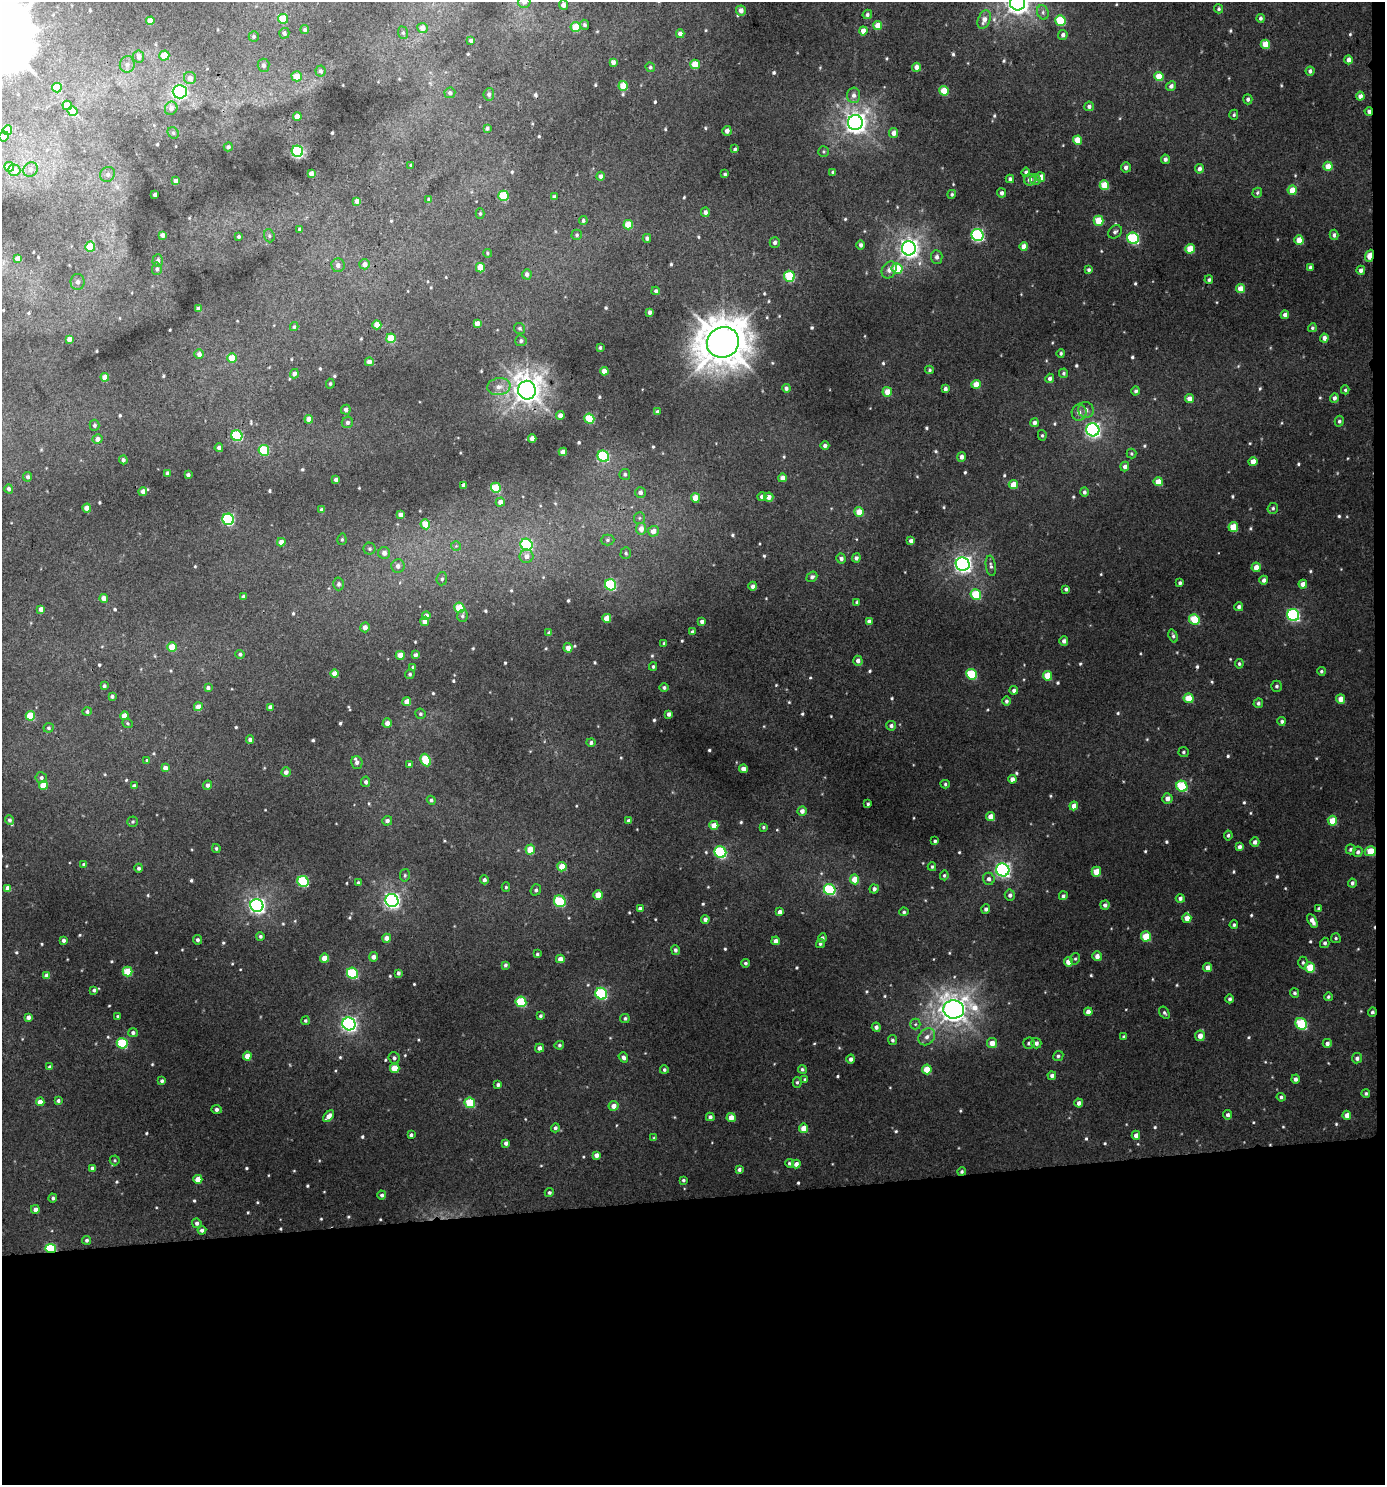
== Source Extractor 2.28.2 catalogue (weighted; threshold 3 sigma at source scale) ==
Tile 9 of 3 x 3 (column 3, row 3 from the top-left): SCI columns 2771-4153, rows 5-1487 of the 4199 x 4457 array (HDU 1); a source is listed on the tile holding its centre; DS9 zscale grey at full resolution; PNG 1387 x 1487 px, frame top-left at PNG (2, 2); each listed source drawn as its Kron ellipse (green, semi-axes under 4 px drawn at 4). Shown black and unused: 20% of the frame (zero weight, under 3 of 4 exposures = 1% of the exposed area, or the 3 px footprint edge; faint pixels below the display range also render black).
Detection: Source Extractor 2.28.2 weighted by HDU 2 'WHT'; one run over the whole footprint, this tile lists its part. Background 0.0318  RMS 0.0073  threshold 0.0331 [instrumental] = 3 sigma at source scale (4.5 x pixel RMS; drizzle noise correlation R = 1.50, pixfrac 1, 0.0396/0.0396 arcsec/px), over >= 5 px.
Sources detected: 712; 2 cosmic-ray / hot-pixel residue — neither listed nor drawn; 1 inside a brighter listed object's ellipse — not listed separately; of the other 709, all 500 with FLUX_AUTO >= 1.07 (the completeness limit of this list) listed and drawn (209 fainter detections not listed), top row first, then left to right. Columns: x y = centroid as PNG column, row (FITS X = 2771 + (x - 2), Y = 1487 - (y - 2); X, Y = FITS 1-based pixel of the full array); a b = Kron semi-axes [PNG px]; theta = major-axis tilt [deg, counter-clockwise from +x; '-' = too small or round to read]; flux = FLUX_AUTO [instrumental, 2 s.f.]
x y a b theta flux
524 2 6 6 - 3.9
1017 3 7 7 - 600
563 5 5 4 - 4.1
1219 9 4 4 - 1.4
741 11 5 5 - 4.4
1043 12 7 5 -71 2.2
867 14 5 4 - 1.7
1260 18 4 4 - 1.9
283 19 5 4 - 19
984 20 9 6 69 5
1060 20 5 5 - 33
150 21 4 4 - 9
584 25 5 4 - 1.6
878 26 4 4 - 9.1
575 27 5 5 - 14
422 28 5 5 - 5.7
305 30 4 4 - 1.8
863 31 4 4 - 5.6
284 33 5 5 - 2.1
403 33 6 5 - 1.2
680 34 4 4 - 4.7
1063 35 5 4 - 2.9
254 36 5 5 - 1.3
471 41 4 3 - 2.6
1265 44 5 4 - 11
164 55 5 5 - 10
139 56 6 5 - 4.1
1348 60 4 4 - 4.2
613 62 4 4 - 3.5
127 64 8 7 - 3.1
695 64 5 4 - 13
264 65 6 6 - 2.4
650 67 5 4 - 1.4
916 67 4 4 - 4.4
320 71 5 5 - 2
1310 71 4 4 - 2.2
297 76 5 5 - 8.7
1159 77 4 4 - 14
190 78 6 6 - 4.3
623 86 5 4 - 17
1171 86 5 4 - 2.9
57 88 5 5 - 22
944 91 4 4 - 16
180 92 7 7 - 170
450 93 5 5 - 2.1
489 94 6 5 - 2
854 95 7 6 - 3.2
1360 96 4 4 - 3.9
1248 99 5 4 - 1.9
67 105 5 4 - 17
1089 106 5 4 - 2.5
171 108 7 6 - 3.9
73 111 5 4 - 15
1369 111 4 4 - 2.4
1234 115 5 4 - 1.1
297 117 4 4 - 6.4
855 123 7 7 - 550
487 128 4 4 - 1.5
7 130 5 4 - 17
727 131 5 4 - 3.8
173 133 6 5 - 1.2
894 133 5 4 - 5
4 137 5 5 - 2.9
1077 140 4 4 - 11
228 147 4 4 - 1.7
735 149 4 4 - 1.2
297 151 6 5 - 86
823 152 5 5 - 1.1
1165 159 4 4 - 2.5
411 165 3 3 - 1.2
1328 166 4 4 - 9
9 167 5 5 - 12
1126 167 5 4 - 2.7
30 169 7 7 - 2.7
1199 169 5 4 - 2.7
14 170 6 6 - 5.4
833 172 4 3 - 1.4
1026 172 4 4 - 2.3
311 173 4 4 - 3.7
108 174 8 7 - 2.3
725 174 4 3 - 1.2
600 176 4 4 - 2.7
1041 177 5 4 - 6.7
1010 179 4 3 - 1.8
1035 179 5 5 - 2.6
1030 180 6 5 - 3.9
176 181 4 4 - 4.8
1104 185 5 5 - 19
1292 190 4 4 - 13
1002 193 4 4 - 2.6
1257 193 5 4 - 1.4
952 194 4 4 - 1.4
155 195 4 4 - 3
504 196 5 5 - 30
554 197 4 4 - 3.1
429 199 4 4 - 1.7
357 201 4 4 - 4.3
705 212 4 4 - 3.1
480 214 5 4 - 1.2
583 220 4 4 - 1.5
1098 221 5 5 - 17
628 225 5 4 - 15
299 229 4 3 - 1.3
1115 232 7 6 - 1.9
163 235 4 4 - 3.4
577 235 5 5 - 1.3
977 235 6 6 - 110
1334 235 5 4 - 2.3
239 236 3 3 - 1.2
269 236 7 5 -69 1.4
647 238 4 4 - 2.4
1133 238 6 5 - 71
1299 240 4 4 - 10
775 242 5 5 - 2.3
861 245 5 4 - 2.2
1024 246 4 4 - 6.2
90 247 5 5 - 21
909 248 7 7 - 410
1190 249 5 4 - 15
487 253 4 4 - 1.1
1370 256 6 4 69 14
937 257 7 5 -87 2.9
18 258 4 4 - 5.1
158 260 6 5 - 2.1
365 264 5 5 - 4
338 265 7 7 - 3.5
1310 267 4 3 - 1.7
480 268 5 4 - 12
897 268 5 5 - 20
157 269 6 5 - 1.9
889 270 9 7 59 4
1089 270 4 4 - 1.7
1361 270 4 4 - 3
527 274 5 5 - 2.6
789 276 5 5 - 33
1209 280 4 4 - 1.6
78 282 8 7 - 3.3
1240 289 4 4 - 9.8
656 291 4 4 - 1.4
198 309 4 4 - 3.7
650 312 4 3 - 2.6
1285 315 4 4 - 3.3
477 323 4 4 - 6.8
377 325 4 4 - 8.4
294 327 4 3 - 1.1
1312 328 4 4 - 1.2
520 329 6 5 - 1.4
391 338 5 4 - 18
1324 338 4 4 - 3.6
69 339 4 4 - 5.1
521 341 5 5 - 1.9
723 342 16 15 - 2200
600 347 3 3 - 1.5
1061 353 4 4 - 1.2
199 354 5 4 - 4.2
232 358 5 4 - 13
369 362 4 4 - 3.9
930 370 4 4 - 1.2
604 371 4 4 - 6.1
1063 373 5 4 - 1.5
294 374 5 4 - 3.7
105 377 4 4 - 7.2
1050 378 5 4 - 2.5
330 384 5 4 - 1.1
976 384 4 4 - 11
499 387 11 8 7 5.9
786 388 4 4 - 2.2
945 389 4 3 - 2.6
527 390 9 9 - 870
1345 390 4 4 - 1.1
1136 391 4 4 - 2.1
887 392 5 4 - 9.6
1334 398 5 4 - 2.9
1189 399 4 4 - 6
346 410 5 4 - 2.7
1086 410 8 7 - 3.6
657 412 4 4 - 2.6
1079 413 8 7 - 3.9
560 415 4 4 - 5.1
309 419 4 4 - 5
589 419 5 5 - 29
1339 421 5 4 - 1.7
347 422 6 5 - 2.2
1034 423 4 4 - 3.3
94 425 5 5 - 1.7
1093 430 6 6 - 200
1042 435 5 4 - 1.2
237 436 6 5 - 48
532 438 4 4 - 5.2
97 439 5 4 - 4.4
825 446 4 4 - 2.4
219 448 4 4 - 2.4
264 450 5 5 - 36
563 452 4 4 - 5
1131 454 5 5 - 1.2
603 456 6 5 - 62
962 457 5 4 - 3.1
123 460 4 4 - 2.3
1253 462 4 4 - 6.7
1125 466 5 4 - 3.5
168 473 4 3 - 2
625 474 5 5 - 1.6
188 475 3 3 - 1.9
28 477 4 4 - 1.9
782 478 4 4 - 4.4
336 480 4 3 - 2.7
1158 482 4 4 - 11
1013 484 4 4 - 8.9
464 485 4 4 - 3.8
496 488 5 5 - 25
9 489 4 4 - 2.3
143 491 4 4 - 4.5
640 492 5 5 - 2.9
1084 492 5 4 - 1.8
762 497 4 4 - 2.8
769 497 5 4 - 4.9
695 498 5 4 - 10
500 502 4 4 - 4.9
87 508 4 4 - 9.5
1273 508 6 5 - 1.5
321 510 4 3 - 1.7
859 512 5 4 - 10
400 514 4 4 - 3.9
639 518 6 5 - 1.4
228 519 6 5 - 90
425 524 5 4 - 14
1233 527 5 4 - 15
641 529 6 5 - 5.9
653 531 5 5 - 6.4
342 539 6 4 76 1.2
607 540 7 5 1 1.6
911 541 4 4 - 3.5
281 542 4 4 - 5.7
527 545 6 5 - 66
456 546 5 5 - 1.1
370 549 6 6 - 1.5
384 553 6 6 - 3.9
626 553 6 5 - 1.5
526 556 7 6 - 4.5
856 558 4 4 - 2.6
841 559 5 5 - 2.7
963 564 7 6 - 310
398 566 7 6 - 3.4
991 566 10 5 -81 2.1
1256 567 5 4 - 6.9
812 577 6 5 - 2.2
442 579 6 5 - 1.8
1264 580 4 4 - 2.7
1180 583 3 3 - 1.7
339 584 6 5 - 1.9
1303 584 4 4 - 6.7
610 585 6 5 - 64
753 586 4 4 - 3.2
1066 589 4 4 - 1.7
976 594 5 5 - 33
243 597 4 4 - 2.8
104 598 4 4 - 5.1
857 602 4 3 - 1.8
1239 607 4 4 - 2.2
459 608 5 5 - 21
41 609 4 4 - 4.1
1293 615 6 5 - 110
426 616 4 4 - 3.4
462 616 6 5 - 1.6
607 618 4 4 - 11
1194 619 5 5 - 28
425 621 4 4 - 4
702 622 4 4 - 2.8
869 622 4 4 - 4.5
365 627 5 4 - 4.1
692 632 4 3 - 1.7
549 633 4 3 - 2.3
1173 636 7 4 -71 1.6
1064 641 4 4 - 2.7
664 643 3 3 - 1.2
172 647 4 4 - 14
568 648 5 4 - 5.6
240 654 5 4 - 1.5
400 655 4 4 - 8.2
415 655 4 4 - 2.3
858 661 5 4 - 3.6
1239 664 5 4 - 1.3
413 667 4 4 - 1.5
653 667 4 3 - 1.2
1321 671 4 4 - 1.3
334 673 4 4 - 7.7
410 674 5 4 - 1.4
971 674 5 5 - 31
1047 676 5 4 - 15
104 686 4 3 - 1.6
1277 686 5 5 - 1.6
664 687 4 4 - 1.8
208 688 4 4 - 2
1014 690 4 4 - 2.3
112 696 4 3 - 1.5
1189 698 5 5 - 16
1341 699 5 4 - 6.5
407 701 4 4 - 7.1
1006 701 5 4 - 1.8
1258 703 5 4 - 1.8
198 707 4 4 - 6.3
270 707 4 4 - 3.5
87 712 4 4 - 1.5
420 714 5 5 - 1.5
669 714 4 4 - 3.1
30 716 5 4 - 17
124 716 4 4 - 6.8
1282 721 4 4 - 1.9
128 723 5 5 - 1.1
387 723 5 4 - 4
891 726 5 5 - 2.5
49 728 5 4 - 1.2
250 740 4 4 - 2.9
591 743 4 4 - 1.8
1183 752 5 5 - 1.3
147 760 4 4 - 1.5
426 760 6 5 - 24
357 762 6 5 - 3.2
410 764 4 4 - 2.8
165 768 4 4 - 3.9
743 769 4 4 - 3.6
286 772 5 4 - 3.6
41 778 5 5 - 2.1
1012 779 4 4 - 3.7
366 782 5 4 - 1.9
945 784 4 4 - 1.1
43 785 4 4 - 13
208 785 5 4 - 2.5
134 786 4 4 - 2.6
1182 786 6 5 - 40
1167 798 5 5 - 4.3
431 800 4 4 - 1.6
868 804 4 3 - 1.3
1074 806 4 4 - 6
802 811 4 4 - 3.7
991 817 4 4 - 7.2
10 820 5 4 - 1.7
387 821 5 4 - 2.8
629 821 4 4 - 2.4
1332 821 5 4 - 13
133 822 5 5 - 1.1
714 825 4 4 - 8.9
763 827 4 4 - 1.1
1228 835 5 4 - 1.4
935 841 3 3 - 1.4
1255 842 4 4 - 3.2
1239 847 4 4 - 2.5
216 848 4 3 - 1.1
1351 849 5 5 - 1.8
530 850 5 4 - 13
1370 851 5 5 - 15
720 852 6 5 - 74
1358 852 5 5 - 2
84 864 4 3 - 2.2
562 867 4 4 - 11
932 867 4 3 - 1.2
139 868 4 4 - 1.8
1003 870 7 6 - 210
1096 872 5 5 - 11
405 875 6 5 - 1.5
944 875 5 4 - 1.3
855 879 5 4 - 12
989 879 6 6 - 2.9
484 880 4 4 - 2.3
303 881 6 5 - 50
358 883 4 4 - 1.3
1352 883 4 4 - 1.6
506 887 5 4 - 1.1
8 888 4 4 - 5
874 889 4 4 - 3
536 890 6 5 - 1.9
830 890 6 5 - 59
598 895 4 4 - 11
1010 895 5 5 - 2.4
1063 896 4 4 - 1.6
1180 898 4 4 - 2.4
392 900 6 6 - 240
560 901 6 5 - 37
257 905 6 6 - 230
1105 905 4 4 - 2.7
640 909 4 4 - 3
986 909 5 4 - 1.9
1319 909 4 3 - 2
780 912 4 4 - 3.7
904 912 4 4 - 1.3
1187 918 5 4 - 7.6
705 919 4 4 - 2.9
1312 921 7 4 -61 4.4
1234 925 4 4 - 1.3
260 936 4 4 - 1.5
1146 936 5 5 - 20
387 938 4 4 - 4.7
822 938 4 4 - 2
1336 938 5 5 - 1.1
63 940 4 3 - 2.1
197 940 5 4 - 1.9
776 941 4 4 - 3.2
820 943 5 4 - 1.8
1325 943 5 4 - 1.8
675 950 5 4 - 2
537 954 4 4 - 1.3
1097 956 5 4 - 4.2
373 957 4 4 - 3.7
324 958 4 4 - 9
560 959 4 4 - 5.3
1075 959 6 4 75 1.2
1068 962 4 4 - 8.3
1303 962 6 4 -89 1.5
745 963 4 4 - 1.5
505 965 4 3 - 1.7
1208 967 4 4 - 5.3
1310 967 5 5 - 18
127 972 5 5 - 22
352 973 6 5 - 48
398 973 4 3 - 1.7
47 975 4 4 - 5.7
94 990 4 3 - 1.5
1295 993 5 4 - 1.6
601 994 6 5 - 63
1328 997 4 4 - 1.3
1230 999 4 4 - 1.7
521 1002 5 5 - 38
954 1009 10 9 - 820
1088 1012 4 4 - 5.1
1372 1012 5 4 - 1.6
1164 1013 7 4 -57 1.5
118 1016 4 4 - 1.2
540 1016 4 4 - 1.6
28 1017 4 4 - 3
625 1018 5 4 - 1.5
305 1021 4 4 - 1.3
349 1024 7 6 - 220
915 1024 5 5 - 1.3
1301 1024 6 5 - 40
876 1027 4 4 - 2.5
133 1033 5 4 - 2.2
1200 1036 5 5 - 6.3
927 1037 9 7 48 4.2
1124 1037 4 4 - 1.8
892 1040 5 4 - 1.6
122 1043 5 5 - 39
992 1043 5 5 - 7.3
1029 1043 6 5 - 2.1
1036 1043 5 5 - 2.8
1327 1043 4 4 - 2.8
559 1045 5 4 - 1.4
540 1048 4 4 - 3.4
247 1056 4 4 - 8.2
1058 1056 5 5 - 1.5
623 1057 5 4 - 2.6
394 1058 6 5 - 2.2
1357 1058 5 5 - 2.6
851 1059 4 4 - 2.8
49 1067 4 4 - 1.3
395 1068 5 4 - 14
802 1069 4 4 - 1.3
927 1069 5 4 - 13
664 1070 4 4 - 1.5
1052 1076 4 4 - 2.5
805 1079 4 4 - 1.1
1295 1079 4 4 - 2.6
162 1081 4 3 - 1.7
797 1082 5 4 - 1.3
498 1085 4 3 - 1.9
1366 1093 4 4 - 1.4
1281 1097 4 4 - 1.6
58 1101 4 4 - 1.6
40 1102 4 4 - 6
470 1103 5 5 - 27
1079 1103 4 4 - 3.2
614 1106 5 5 - 5.5
217 1109 5 3 - 2.5
1228 1115 4 4 - 2
1347 1115 4 4 - 5.3
329 1116 7 4 48 5.6
710 1117 4 4 - 2.3
731 1117 4 4 - 6.9
555 1128 4 4 - 1.7
804 1128 4 4 - 11
411 1135 4 4 - 2
1136 1135 4 4 - 3.9
654 1138 4 4 - 1.2
506 1143 4 4 - 3.3
596 1155 4 4 - 3.8
115 1160 5 5 - 1.1
789 1163 4 4 - 1.2
796 1164 4 4 - 3.7
92 1168 4 4 - 2.7
739 1169 4 3 - 1.8
962 1172 4 4 - 1.4
198 1179 4 4 - 8.9
683 1180 3 3 - 1.2
549 1192 4 4 - 1.6
382 1195 4 4 - 1.9
53 1198 4 4 - 1.7
35 1209 4 4 - 3.3
197 1223 5 4 - 2.3
202 1230 4 4 - 2.8
87 1240 4 4 - 1.7
51 1248 5 4 - 55
Overlapping masked pixels (flux is a lower limit): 8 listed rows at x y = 1369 111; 1370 256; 237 436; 1370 851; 601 994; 1372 1012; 962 1172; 51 1248
Isophote crosses this tile's border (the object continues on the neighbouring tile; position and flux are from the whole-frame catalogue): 2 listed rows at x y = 524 2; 1017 3